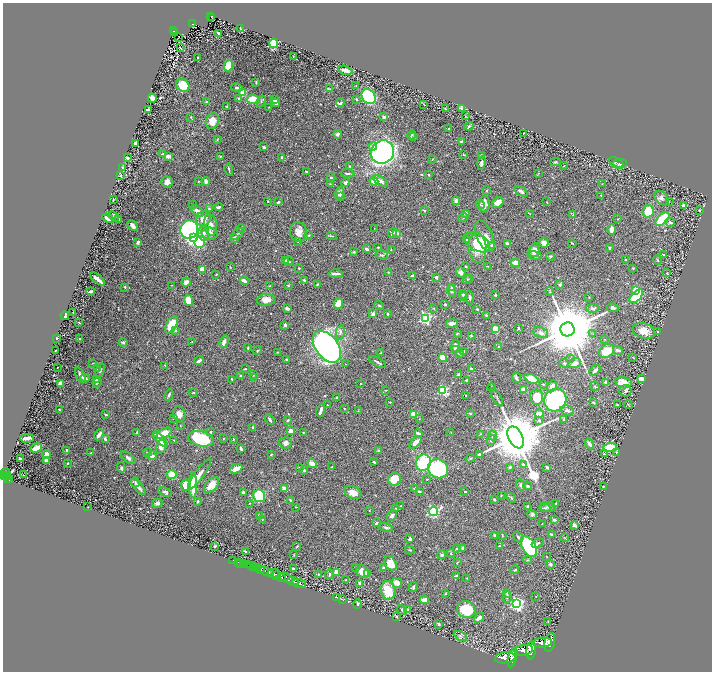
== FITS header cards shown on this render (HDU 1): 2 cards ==
NAXIS1  =                 1419
NAXIS2  =                 1339

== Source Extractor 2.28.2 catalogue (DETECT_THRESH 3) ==
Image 1419 x 1339 px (HDU 1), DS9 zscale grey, zoomed out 1/2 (1 PNG px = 2 x 2 image px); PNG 714 x 674 px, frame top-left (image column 2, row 1338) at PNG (3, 3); each listed source drawn as its Kron ellipse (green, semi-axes under 4 px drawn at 4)
Background 0.985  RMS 0.022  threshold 0.0659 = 3 sigma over >= 5 px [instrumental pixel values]
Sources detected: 636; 31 cannot appear on this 1/2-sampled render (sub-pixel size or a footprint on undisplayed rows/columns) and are neither listed nor drawn; of the other 605, the 500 brightest by FLUX_AUTO listed and drawn (105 fainter detections omitted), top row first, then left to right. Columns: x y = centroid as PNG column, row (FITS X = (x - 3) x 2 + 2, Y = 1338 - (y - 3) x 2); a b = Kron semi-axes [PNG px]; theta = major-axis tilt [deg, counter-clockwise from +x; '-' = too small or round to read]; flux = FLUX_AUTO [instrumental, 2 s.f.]
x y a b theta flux
211 16 4 2 - 72
212 18 2 1 - 20
193 24 4 2 - 150
240 29 3 1 - 2.8
174 31 4 2 - 100
174 33 3 1 - 21
219 33 4 2 - 13
179 37 2 1 - 4.7
274 43 4 3 - 190
180 48 3 2 - 3.5
293 56 3 2 - 2.4
197 57 2 2 - 6.1
229 66 5 4 - 110
345 70 7 3 -14 32
256 83 3 2 - 4.3
183 85 7 6 - 87
356 85 3 3 - 2.8
237 88 6 3 -13 8.2
330 89 3 3 - 3.3
243 92 3 3 - 130
369 97 8 6 -53 520
152 98 4 4 - 39
238 98 4 3 - 7.2
356 99 3 2 - 5.2
253 100 7 4 -3 120
274 100 3 3 - 9
261 101 6 3 67 5.7
207 102 3 3 - 7.6
276 103 4 4 - 18
340 103 4 3 - 7.4
424 104 4 2 - 2.5
227 106 3 2 - 2.6
269 107 2 2 - 3.3
461 108 4 2 - 7.9
445 109 3 2 - 4.3
148 110 2 2 - 53
466 116 4 2 - 2.8
191 117 3 3 - 4.3
384 117 2 2 - 42
212 121 8 6 67 65
469 126 5 3 - 5.8
448 128 2 2 - 4.6
524 133 2 1 - 2.1
338 134 4 3 - 15
411 135 5 3 - 5.6
414 137 3 2 - 5.1
217 139 4 3 - 4.5
461 141 3 3 - 5.3
135 143 3 3 - 24
373 146 4 3 - 27
264 147 4 3 - 6.3
382 152 12 11 - 1300
162 154 4 3 - 5.1
464 155 4 2 - 2.5
481 155 4 3 - 7.1
168 156 3 3 - 37
220 156 2 2 - 4.6
127 158 3 2 - 12
281 158 4 2 - 8
432 159 3 2 - 2.6
556 162 5 3 - 5.4
616 162 8 3 -28 5.8
481 163 6 3 77 14
619 164 7 4 8 8.9
350 166 3 3 - 4.4
564 166 3 2 - 2.4
123 168 2 2 - 18
229 169 6 2 -77 7.5
306 171 3 2 - 3.4
348 173 7 2 -2 7.9
538 173 3 2 - 2.2
429 175 2 2 - 4.2
121 176 3 3 - 4.1
331 178 5 2 - 14
198 181 2 2 - 2.3
206 181 4 3 - 17
374 181 4 4 - 82
381 181 8 3 -32 25
167 182 5 5 - 24
345 182 4 3 - 9.3
330 184 3 3 - 2.5
602 184 2 1 - 2.5
487 191 2 2 - 5.4
521 191 7 3 -34 15
339 193 6 4 67 21
601 195 3 2 - 3.9
341 196 4 3 - 4.9
661 198 8 6 -46 18
113 200 2 2 - 2.9
268 201 3 3 - 4.3
456 201 4 4 - 19
669 201 3 2 - 2
278 202 3 2 - 7.3
547 202 2 1 - 2.2
498 203 6 5 - 39
193 204 2 2 - 3
480 204 5 3 - 4.5
484 204 8 5 88 33
683 205 3 2 - 15
219 207 4 2 - 15
209 209 4 3 - 4.8
424 210 4 2 - 4.1
699 210 3 3 - 3.4
197 211 7 4 -37 28
648 211 6 5 - 110
465 213 3 3 - 17
530 214 3 2 - 2.4
573 215 3 2 - 2.1
114 216 6 2 -42 5
108 218 6 4 -29 52
463 218 5 3 - 5.1
119 219 3 2 - 12
204 219 7 7 - 53
617 219 2 1 - 2
662 219 8 4 44 190
670 222 5 4 - 9.1
210 225 11 6 -81 31
133 226 6 3 -48 15
241 228 4 2 - 3.1
189 229 9 9 - 930
374 229 3 1 - 2.1
611 229 5 3 - 34
298 232 10 8 -75 39
204 233 7 5 90 17
210 233 8 6 -10 27
392 233 5 3 - 15
396 233 3 2 - 17
237 234 8 3 37 6.9
308 235 3 3 - 4.1
332 236 5 2 - 3.9
485 236 17 8 -67 39
193 238 3 3 - 680
234 238 4 3 - 14
467 240 4 3 - 3.9
298 241 2 2 - 2.7
138 242 4 3 - 9.4
200 242 6 5 - 280
477 242 14 8 -32 150
507 243 3 3 - 7.3
544 243 4 4 - 23
572 243 3 2 - 3.9
492 245 4 3 - 7.9
378 248 4 3 - 3.4
477 248 15 9 -85 67
609 248 3 3 - 4.5
366 249 4 2 - 14
391 250 3 2 - 2.3
534 250 7 5 74 25
354 252 3 3 - 6
664 254 3 2 - 3
382 255 6 3 -14 6.9
535 255 7 4 -10 16
550 256 4 3 - 5.5
626 259 2 2 - 11
657 260 4 3 - 4.9
285 261 3 3 - 12
289 261 5 2 - 3.2
516 263 4 3 - 57
466 266 2 2 - 5.9
487 266 2 2 - 2.5
230 267 2 2 - 2.1
299 268 3 2 - 4.1
633 268 3 3 - 3.5
202 269 4 4 - 44
388 272 3 3 - 2.8
461 272 5 4 - 14
667 273 4 3 - 3.2
216 274 2 2 - 3.5
336 274 7 2 -1 20
412 275 3 2 - 4.5
436 277 2 2 - 20
98 279 8 3 -39 26
467 279 5 3 - 3.4
470 279 4 2 - 3.3
304 280 3 2 - 7.2
244 281 5 3 - 20
186 282 4 3 - 19
317 284 3 3 - 4.5
560 284 4 3 - 10
172 285 2 2 - 2
288 285 3 2 - 3
270 286 3 2 - 2.2
125 287 3 3 - 3.6
451 287 4 2 - 4.3
636 290 4 3 - 53
91 291 4 2 - 11
452 291 6 4 -73 6.7
550 291 4 2 - 3
463 294 3 3 - 4.9
495 295 2 2 - 5.1
464 296 3 2 - 2.4
636 296 8 4 46 220
589 297 3 2 - 2.6
470 298 6 3 -85 7.4
189 300 5 4 - 76
266 300 9 6 7 34
338 303 5 4 - 55
445 304 3 2 - 5.2
379 305 5 3 - 6.2
287 308 4 3 - 13
433 308 3 3 - 3.2
593 308 7 3 6 16
613 308 6 4 -13 15
477 309 3 2 - 5
73 312 2 1 - 2.2
373 314 3 3 - 31
387 314 4 2 - 4.2
486 315 3 2 - 3.2
65 316 4 2 - 9.4
425 318 4 3 - 620
79 323 4 2 - 3.2
452 323 6 3 6 28
171 325 9 5 60 110
285 325 2 2 - 36
519 328 3 2 - 6
495 329 3 3 - 160
568 329 7 7 - 50000
175 331 4 3 - 4.6
644 331 11 7 -14 49
340 332 7 4 79 14
658 332 3 2 - 3.9
541 333 8 5 -22 22
457 334 3 2 - 3.3
593 334 3 2 - 2.3
471 335 3 2 - 4.7
56 338 2 2 - 4.5
80 339 2 2 - 3.7
605 339 3 2 - 2
192 341 3 2 - 2.2
123 342 4 3 - 7.1
224 342 6 3 68 24
455 346 6 4 85 19
499 346 3 2 - 3
327 347 18 11 -52 2300
248 348 3 3 - 6.3
455 349 4 3 - 8.2
618 350 5 2 - 12
55 351 3 1 - 3
257 351 4 3 - 3.6
606 351 8 6 34 76
277 352 3 2 - 2
464 352 4 3 - 6.3
381 353 3 3 - 3.4
459 353 3 3 - 4.8
633 357 4 2 - 2.8
443 358 4 3 - 71
571 358 4 3 - 4.2
199 360 5 3 - 11
286 360 3 3 - 4.5
378 362 9 2 -30 11
93 363 3 2 - 2.2
564 363 4 3 - 6.1
575 363 6 5 - 30
345 364 2 2 - 2.1
165 365 3 2 - 3.2
57 367 2 1 - 2.1
471 368 3 2 - 4.8
97 369 3 3 - 2.7
245 369 3 2 - 4.4
100 370 7 3 69 7.5
595 370 6 3 43 14
253 374 2 2 - 4.7
80 375 8 3 -65 11
458 375 4 3 - 11
241 376 3 2 - 12
85 378 5 3 - 19
253 378 3 2 - 9.7
516 378 5 2 - 14
641 378 3 3 - 21
231 379 2 2 - 3
531 379 7 4 -23 64
96 380 3 3 - 3.7
467 380 4 3 - 6.7
97 382 5 3 - 10
606 382 3 3 - 19
60 383 3 3 - 27
361 383 2 2 - 2.9
623 383 8 5 -12 66
543 384 3 2 - 2.1
552 386 6 4 65 31
595 386 5 3 - 5.2
491 387 4 3 - 3.1
386 390 3 2 - 2.3
443 390 4 3 - 370
523 390 3 3 - 48
625 391 6 6 - 11
193 393 4 2 - 3.7
169 395 6 2 65 9.7
466 395 3 2 - 3.5
497 397 10 2 -61 8
537 397 7 6 - 72
337 398 2 2 - 24
555 400 11 10 - 680
390 402 2 2 - 2.4
594 403 3 3 - 5.5
328 405 3 2 - 2.4
617 405 2 2 - 3.4
628 405 4 1 - 2.8
344 408 3 2 - 3.3
59 409 3 2 - 3.8
567 410 7 4 -17 15
321 411 6 2 73 22
358 411 4 3 - 3.3
106 414 3 2 - 5.7
179 414 8 6 -76 31
414 414 4 4 - 56
470 414 4 3 - 4
539 414 5 3 - 48
173 418 3 2 - 2.3
419 419 3 2 - 2.2
564 419 4 3 - 9
270 420 6 2 -58 11
288 420 3 2 - 5.3
539 421 3 3 - 9.1
180 426 2 2 - 2.7
253 428 3 2 - 13
291 430 2 2 - 67
137 432 3 2 - 3.6
210 432 3 3 - 3.8
303 432 2 1 - 3
451 432 2 2 - 2.1
164 433 8 4 31 73
418 434 4 3 - 23
481 434 4 3 - 2.7
99 435 6 3 64 25
493 435 5 3 - 7.6
515 437 12 7 -64 44000
27 438 7 3 2 20
223 438 3 3 - 3.1
105 439 4 2 - 8.3
160 439 9 3 -47 100
201 439 13 7 -12 270
233 439 3 2 - 3.1
174 440 4 2 - 2.9
491 440 5 4 - 8.6
415 442 8 3 46 32
285 443 6 5 - 17
589 444 6 3 -57 20
161 447 7 4 75 25
610 447 7 4 7 140
36 448 6 3 23 51
241 449 4 2 - 13
67 450 3 2 - 4.3
379 450 4 3 - 6.8
91 452 3 2 - 3
616 452 3 3 - 3.8
148 453 4 2 - 3.2
271 454 4 2 - 3.2
479 454 3 2 - 12
604 454 4 3 - 3.7
46 455 4 3 - 22
152 456 4 3 - 18
128 458 8 4 -38 11
470 458 4 3 - 4.5
20 459 4 2 - 8.5
46 460 3 3 - 12
374 462 3 2 - 7.7
67 463 3 2 - 4.2
312 463 5 3 - 31
423 463 8 7 - 320
523 465 4 3 - 11
332 467 2 2 - 3.1
510 467 3 3 - 7
547 467 3 2 - 9.6
121 468 5 3 - 8.3
299 468 4 2 - 3.3
236 469 6 3 24 57
438 469 10 9 - 490
304 470 4 3 - 6.7
6 473 6 4 -60 720
24 474 2 1 - 32
200 474 19 4 54 26
6 475 2 1 - 240
172 475 4 4 - 69
3 477 3 2 - 750
7 477 2 1 - 120
7 479 2 2 - 220
394 479 6 6 - 88
427 479 3 2 - 2.3
10 480 4 2 - 310
135 482 5 3 - 6.4
186 485 6 5 - 78
193 485 12 4 90 120
211 485 9 5 47 49
521 485 6 4 -56 11
527 486 4 3 - 8.7
138 487 10 3 -49 21
603 487 3 2 - 3.4
284 489 4 2 - 47
415 489 4 3 - 5.4
165 492 7 4 -19 9.5
243 492 4 3 - 8.9
419 492 4 3 - 4.2
465 492 2 2 - 11
353 493 9 6 -21 41
501 495 3 2 - 2.8
259 496 6 6 - 230
511 498 6 3 -53 5.4
494 499 3 2 - 7.8
290 500 3 2 - 4.1
197 501 3 3 - 7.5
157 503 5 4 - 12
249 503 3 2 - 2.4
556 503 3 2 - 4.5
401 506 3 2 - 2.1
528 506 3 3 - 9.2
88 507 2 1 - 2.8
296 507 2 2 - 2
547 507 8 4 -5 11
396 508 2 2 - 3.2
545 508 5 3 - 8.7
369 510 2 2 - 2.9
433 511 4 4 - 670
532 514 5 4 - 10
259 515 2 2 - 4.4
392 516 6 3 44 15
262 520 3 2 - 2.3
554 520 4 3 - 8.8
376 523 3 2 - 5.5
542 524 3 2 - 2.5
574 525 4 3 - 17
386 527 7 4 -13 8.6
551 534 3 3 - 5.5
494 535 3 2 - 6.5
502 536 4 2 - 2.8
518 537 6 3 -52 8.5
565 538 4 2 - 2.5
410 539 4 3 - 8.4
538 543 6 3 24 8.6
215 546 2 2 - 7.9
297 546 4 2 - 4.8
499 546 3 2 - 2.4
529 546 11 6 -60 480
463 548 3 3 - 8.9
457 549 2 2 - 3.6
410 550 5 2 - 4.7
245 552 3 2 - 10
451 554 4 3 - 4.4
294 555 4 3 - 3
442 555 4 3 - 7.7
547 556 4 2 - 2.2
233 560 2 1 - 25
527 560 4 3 - 4.3
238 562 2 1 - 35
457 562 4 2 - 2.7
241 563 2 1 - 29
243 563 2 1 - 59
390 563 7 5 -56 74
550 564 3 3 - 13
247 565 3 1 - 360
252 566 4 3 - 310
355 567 3 2 - 2.1
255 568 3 2 - 1000
383 568 3 3 - 5.6
258 569 2 2 - 1000
293 569 3 2 - 8.7
261 570 3 2 - 990
515 570 4 3 - 5.1
267 572 7 3 -25 4500
336 572 3 3 - 46
362 572 6 5 - 55
274 573 6 3 1 1700
368 573 4 3 - 11
318 574 3 2 - 2.6
329 574 5 3 - 10
277 576 4 2 - 450
456 576 3 3 - 8.1
282 577 3 2 - 1400
286 578 7 3 -25 1200
467 578 2 2 - 2.4
346 580 2 2 - 2.3
293 581 5 2 - 2200
359 583 3 2 - 8.9
397 583 6 4 -26 30
299 584 7 2 -20 2000
413 587 5 3 - 8.3
388 590 9 7 -77 110
506 593 4 3 - 6.2
445 594 3 2 - 2.3
536 596 2 2 - 3.5
336 597 3 2 - 2.2
507 597 6 3 87 5.4
343 599 3 2 - 2.6
424 600 4 3 - 33
357 604 4 3 - 5.5
517 604 4 4 - 1000
407 609 4 3 - 7.1
466 609 9 8 - 140
402 610 5 3 - 4.7
397 616 2 2 - 4.1
479 618 5 3 - 26
548 622 3 2 - 5
439 624 3 3 - 6.1
460 636 7 3 -27 8.1
550 642 9 5 79 6900
543 643 9 5 3 6700
524 650 9 5 9 6000
531 650 9 5 82 6400
505 658 10 5 8 9100
512 658 10 4 76 8100
At the frame edge (FLAGS 8, measured only in part): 1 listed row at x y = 3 477
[105 fainter detections neither listed nor drawn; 31 sub-pixel or undisplayed-footprint detections neither listed nor drawn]